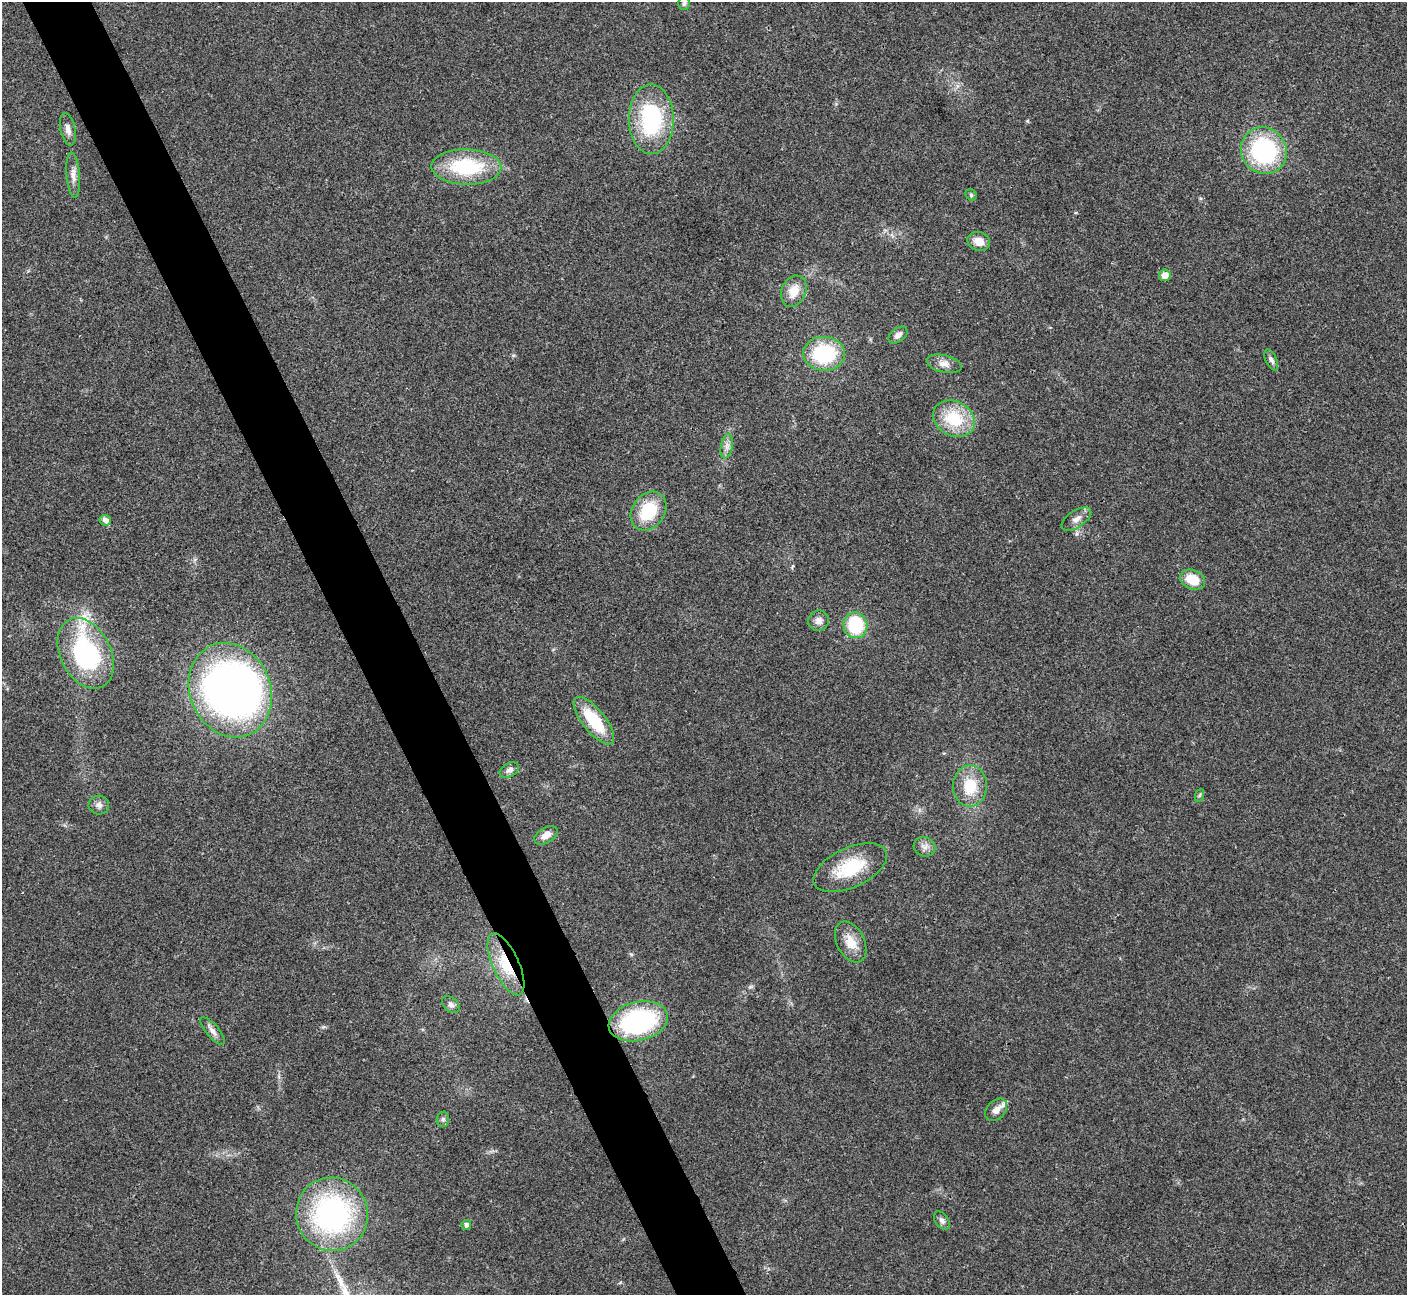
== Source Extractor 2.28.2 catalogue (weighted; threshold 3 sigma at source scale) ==
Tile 11 of 4 x 4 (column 3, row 3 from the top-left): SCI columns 2813-4217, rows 1450-2742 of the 5628 x 5617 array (HDU 1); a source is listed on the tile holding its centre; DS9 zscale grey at full resolution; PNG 1409 x 1297 px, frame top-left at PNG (2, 2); each listed source drawn as its Kron ellipse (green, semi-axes under 4 px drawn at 4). Shown black and unused: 5% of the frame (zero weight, under 3 of 4 exposures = <1% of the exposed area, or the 3 px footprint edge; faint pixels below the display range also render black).
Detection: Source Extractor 2.28.2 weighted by HDU 2 'WHT'; one run over the whole footprint, this tile lists its part. Background 0.0214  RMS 0.004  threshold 0.0181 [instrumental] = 3 sigma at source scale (4.5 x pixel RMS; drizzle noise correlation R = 1.50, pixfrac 1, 0.05/0.05 arcsec/px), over >= 5 px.
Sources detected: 43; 1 inside a brighter object's white glare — neither listed nor drawn; the other 42 listed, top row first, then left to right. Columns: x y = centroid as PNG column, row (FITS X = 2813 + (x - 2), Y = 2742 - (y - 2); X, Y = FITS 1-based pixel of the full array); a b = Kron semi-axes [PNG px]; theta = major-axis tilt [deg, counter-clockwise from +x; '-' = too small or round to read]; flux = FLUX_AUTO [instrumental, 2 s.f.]
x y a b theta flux
684 3 6 6 - 0.87
651 119 35 22 -90 41
68 129 16 7 -78 2.4
1264 151 24 22 -52 47
466 167 35 17 -1 30
73 175 23 7 -85 3.1
971 195 6 5 - 0.61
979 241 11 9 -20 4.4
1165 275 6 5 - 3.7
794 291 16 12 68 6.3
898 335 11 6 37 1.9
824 354 21 17 -2 30
1271 360 11 5 -65 1.3
944 364 18 8 -13 3.2
954 419 22 17 -28 18
727 446 12 5 79 2
648 511 21 16 54 18
1076 519 17 8 33 2.8
105 520 6 5 - 2.1
1192 580 13 9 -25 8.6
819 621 10 10 - 2.7
855 625 13 12 - 22
86 653 37 25 -63 52
230 690 48 40 -66 240
594 721 29 11 -51 18
509 770 10 6 28 1.9
970 786 20 17 89 12
1200 795 7 4 70 0.65
99 805 10 9 - 1.9
546 835 13 7 31 3.7
924 847 11 9 -24 2.2
850 868 39 19 25 20
851 942 22 13 -62 6.7
506 964 33 13 -65 15
451 1004 10 7 -43 1.3
638 1021 30 19 13 56
212 1031 17 6 -49 2.3
996 1110 13 9 46 3.2
443 1119 7 6 - 0.94
332 1214 37 36 - 80
942 1221 10 6 -54 1.5
466 1225 5 5 - 1.4
Overlapping masked pixels (flux is a lower limit): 1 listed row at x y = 506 964